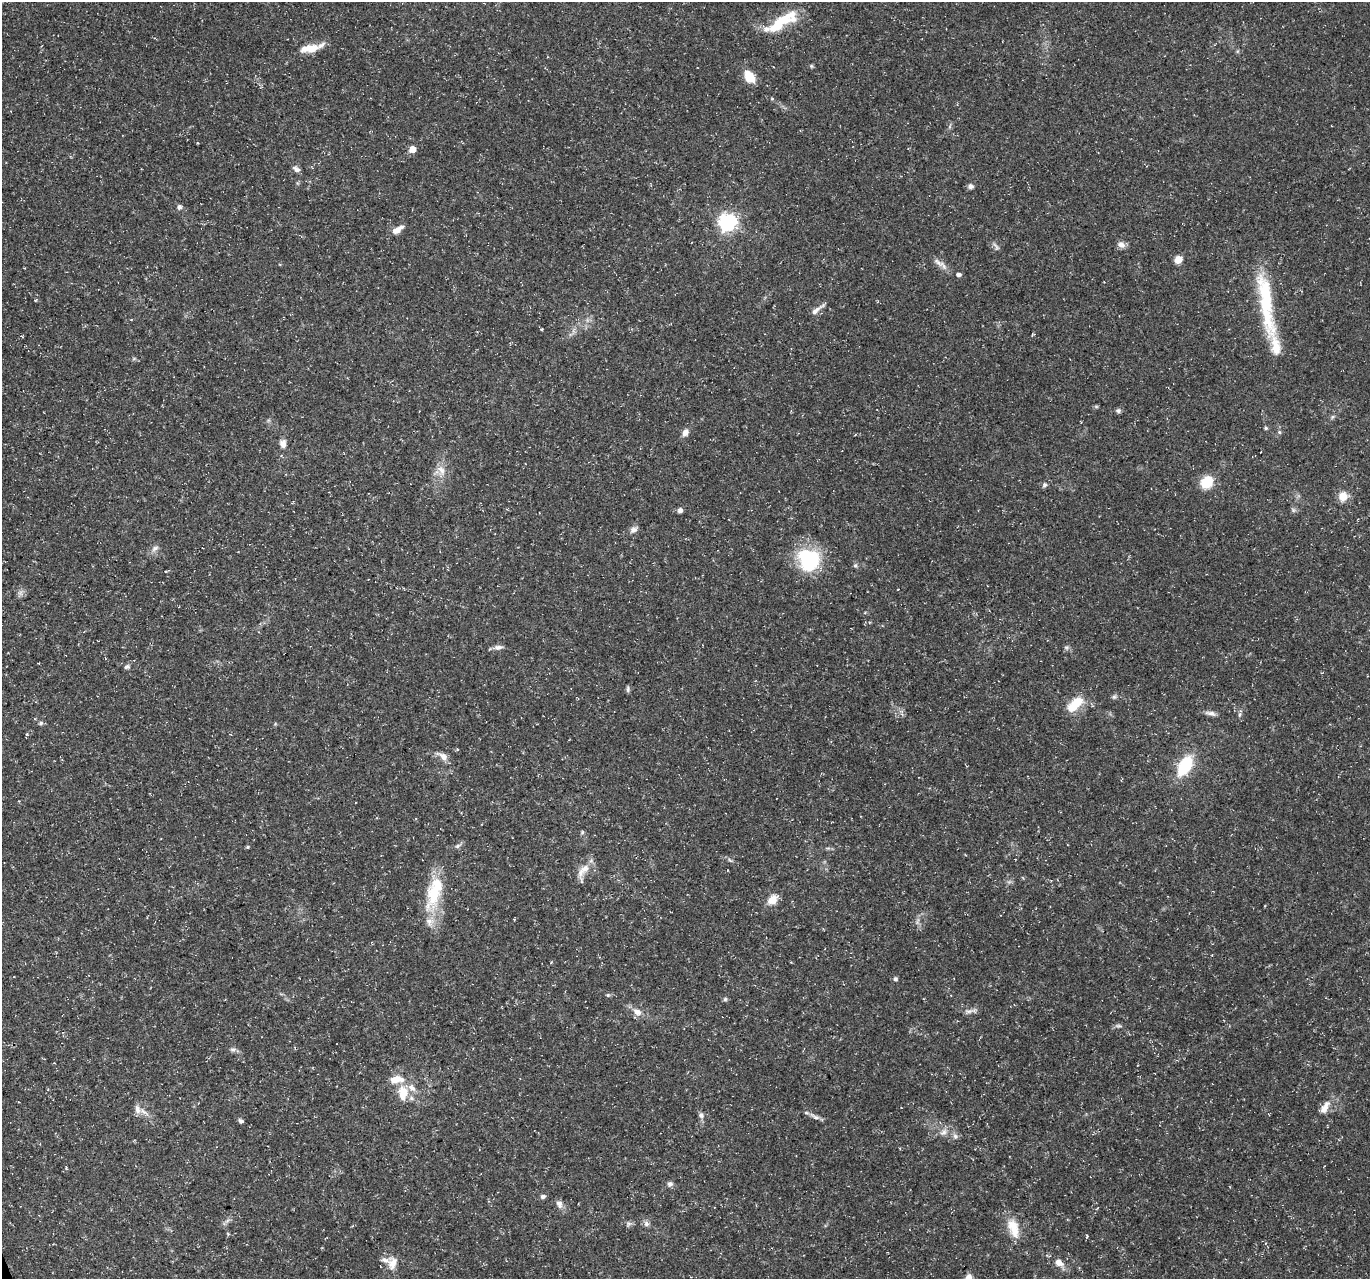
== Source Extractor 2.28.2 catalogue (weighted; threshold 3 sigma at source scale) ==
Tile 7 of 4 x 4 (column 3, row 2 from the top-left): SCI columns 2737-4104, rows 2682-3958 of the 5471 x 5308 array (HDU 1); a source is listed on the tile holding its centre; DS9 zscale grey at full resolution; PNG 1372 x 1281 px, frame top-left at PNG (2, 2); no overlay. Shown black and unused: <1% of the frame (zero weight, under 3 of 5 exposures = <1% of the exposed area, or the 3 px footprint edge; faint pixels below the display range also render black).
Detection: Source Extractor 2.28.2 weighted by HDU 2 'WHT'; one run over the whole footprint, this tile lists its part. Background 0.0211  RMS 0.0032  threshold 0.0145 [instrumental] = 3 sigma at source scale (4.5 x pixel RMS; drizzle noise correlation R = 1.50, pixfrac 1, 0.0396/0.0396 arcsec/px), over >= 5 px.
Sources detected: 91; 2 inside a brighter object's white glare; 1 cosmic-ray / hot-pixel residue — not listed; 8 inside a brighter listed object's ellipse — not listed separately; the other 80 listed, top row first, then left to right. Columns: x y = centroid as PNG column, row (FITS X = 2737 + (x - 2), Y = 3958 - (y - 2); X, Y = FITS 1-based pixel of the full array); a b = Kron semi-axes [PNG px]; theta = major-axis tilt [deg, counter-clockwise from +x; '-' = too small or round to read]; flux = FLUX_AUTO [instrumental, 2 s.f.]
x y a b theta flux
777 25 33 14 38 11
310 48 25 10 8 5.1
811 66 5 5 - 0.42
749 76 15 10 -57 5.2
772 99 5 3 - 0.31
412 149 5 5 - 4.5
296 169 9 5 -30 1.2
970 186 8 7 - 0.95
179 207 6 6 - 0.95
727 223 7 7 - 120
396 230 13 7 33 2.3
1121 245 9 7 -21 1.8
996 246 14 4 -53 0.87
1178 260 6 5 - 4.7
939 263 21 6 -31 2.1
959 275 6 5 - 0.79
1266 303 65 18 -87 21
817 310 20 5 37 1.8
1096 406 6 4 -19 0.39
1118 411 7 6 - 0.72
1333 417 7 4 46 0.53
1266 428 5 4 - 0.48
685 432 9 7 70 1.8
1279 432 5 5 - 0.5
283 444 10 8 -82 1.7
441 470 12 7 -49 2.3
1207 482 12 10 46 9.1
1044 485 7 6 - 0.77
1343 496 9 9 - 4.3
680 510 5 5 - 1.2
1293 510 7 4 -72 0.58
633 530 12 7 31 1.4
155 548 11 6 34 1.3
809 560 24 21 -52 26
20 593 7 6 - 1.1
498 647 13 6 4 1.4
1066 647 7 4 -18 0.58
127 667 8 6 18 0.74
628 689 8 5 90 0.65
1114 696 7 5 68 0.63
1075 704 22 10 44 7.6
1211 713 16 5 -11 1.4
1239 715 6 4 71 0.56
41 723 6 5 - 0.61
443 756 14 7 -32 2.5
1185 766 20 11 60 15
582 832 6 4 62 0.43
457 846 8 5 36 0.8
247 847 5 4 - 0.37
730 860 7 4 -37 0.59
585 868 16 10 51 3.8
434 894 44 21 76 15
772 899 13 10 40 3.7
551 962 4 3 - 0.27
895 979 6 6 - 0.67
608 995 5 5 - 0.45
725 999 5 5 - 0.59
969 1011 12 5 16 1.2
637 1012 12 8 -30 2.5
1118 1026 10 5 6 0.77
233 1050 10 5 4 0.89
397 1079 20 10 5 4.4
403 1093 16 10 89 6.2
1325 1107 21 9 60 3.1
137 1109 15 7 -79 1.9
701 1115 8 7 - 1.1
815 1117 15 5 -27 1.3
241 1121 6 5 - 0.76
943 1132 12 7 39 1.7
955 1136 7 7 - 1
670 1184 7 6 - 1
543 1196 6 5 - 0.88
559 1204 11 7 -73 1.6
227 1221 7 4 19 0.71
629 1223 7 6 - 0.75
646 1224 8 7 - 1.1
1013 1228 28 13 -73 6.4
392 1263 18 12 83 3.4
1059 1263 12 9 -37 2.6
969 1278 10 7 -87 2.5
Isophote crosses this tile's border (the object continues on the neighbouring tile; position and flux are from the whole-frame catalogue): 1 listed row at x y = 969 1278